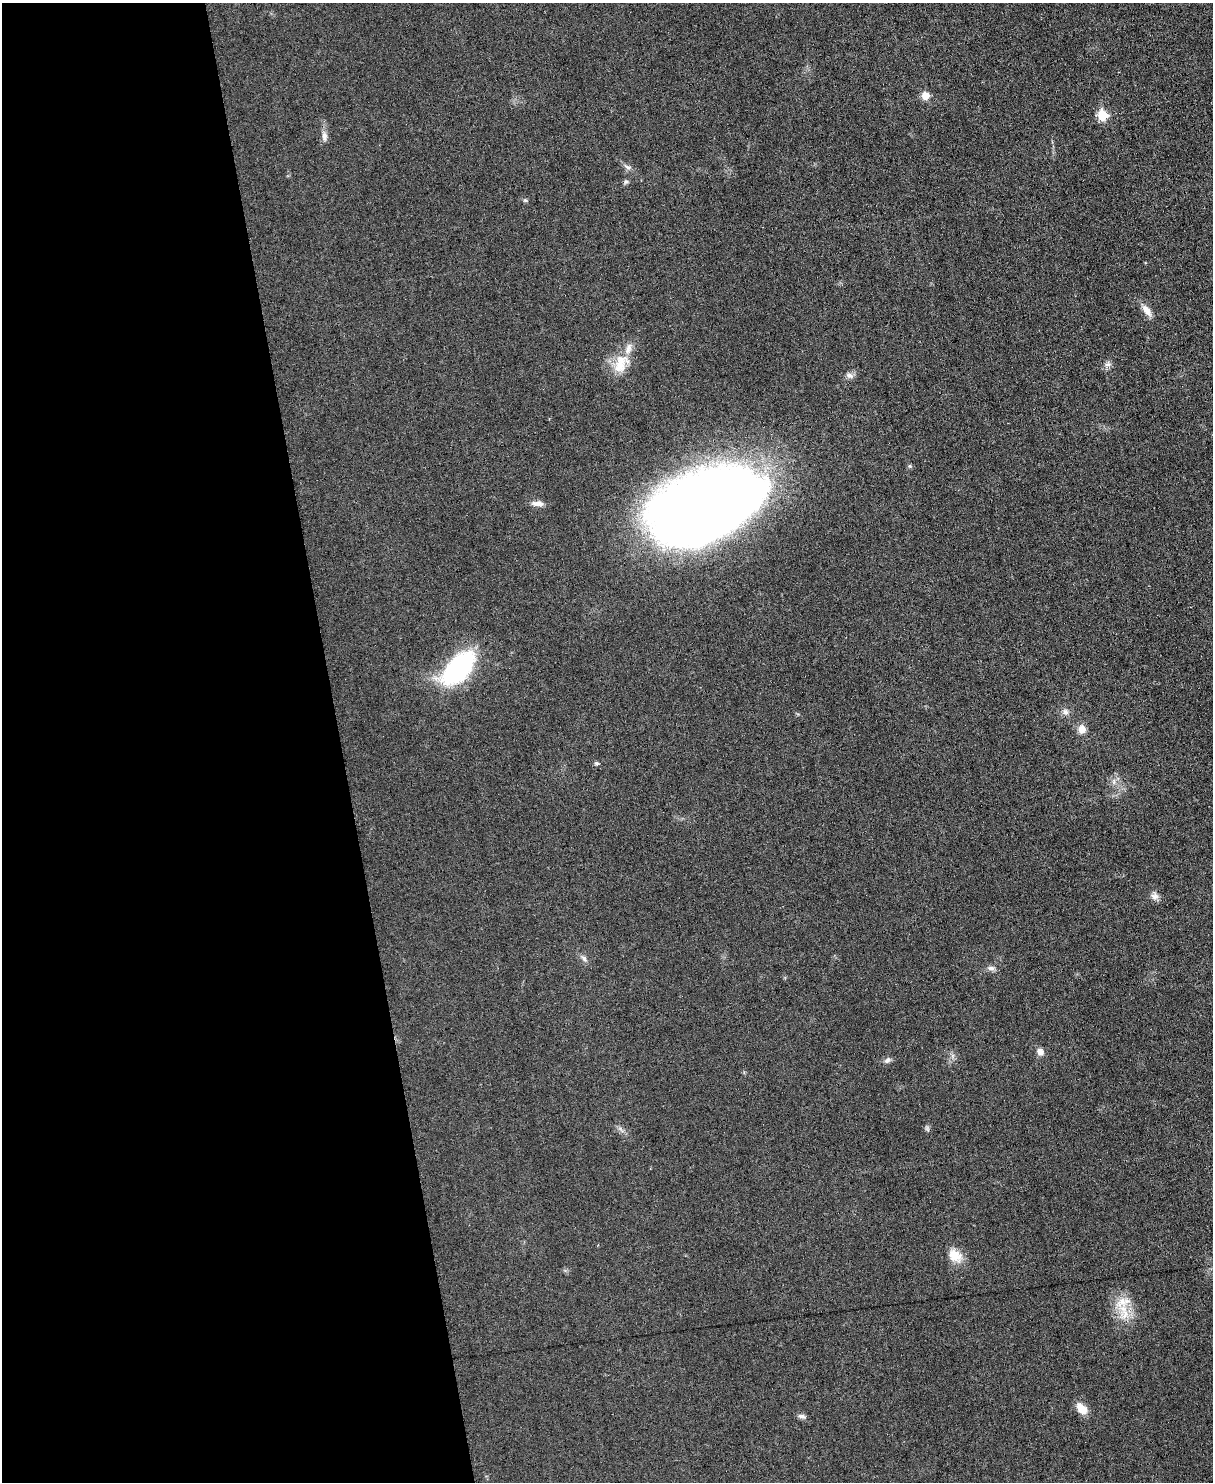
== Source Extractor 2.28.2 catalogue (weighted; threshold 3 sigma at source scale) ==
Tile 5 of 4 x 3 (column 1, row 2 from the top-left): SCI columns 1-1211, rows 1619-3098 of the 4847 x 4831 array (HDU 1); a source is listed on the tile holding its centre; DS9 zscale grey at full resolution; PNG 1215 x 1484 px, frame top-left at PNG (2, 3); no overlay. Shown black and unused: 28% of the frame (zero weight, under 3 of 6 exposures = <1% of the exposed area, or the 3 px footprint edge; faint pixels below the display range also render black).
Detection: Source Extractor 2.28.2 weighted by HDU 2 'WHT'; one run over the whole footprint, this tile lists its part. Background 0.0265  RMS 0.0038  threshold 0.0153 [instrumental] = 3 sigma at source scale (4.09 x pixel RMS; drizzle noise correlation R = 1.36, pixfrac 0.8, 0.05/0.05 arcsec/px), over >= 5 px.
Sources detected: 28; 2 inside a brighter listed object's ellipse — not listed separately; the other 26 listed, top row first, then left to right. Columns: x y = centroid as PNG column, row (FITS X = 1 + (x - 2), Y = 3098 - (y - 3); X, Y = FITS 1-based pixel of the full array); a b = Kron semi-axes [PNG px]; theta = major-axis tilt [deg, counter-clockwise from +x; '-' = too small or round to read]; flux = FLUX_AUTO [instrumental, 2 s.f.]
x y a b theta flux
925 95 6 6 - 5.3
1102 115 6 6 - 15
324 136 14 7 -86 1.9
627 167 11 6 -30 1.3
626 182 6 6 - 0.7
525 200 5 5 - 0.49
1147 310 17 8 -53 3
1108 364 9 6 13 1.2
620 366 29 16 41 8.3
849 376 10 7 -20 1.4
537 503 16 7 -2 2.1
706 505 99 57 24 450
458 668 33 18 47 61
1065 712 8 8 - 1.5
1082 729 10 9 - 2.8
596 763 6 5 - 0.57
1114 782 7 4 90 0.86
1155 896 10 9 - 1.7
584 959 10 5 -48 1.1
991 968 9 6 -1 1.3
1040 1052 8 7 - 2.2
887 1060 9 6 40 1.1
955 1255 20 15 -39 5.4
1122 1302 25 15 31 7
1082 1409 12 8 -46 5.4
802 1416 11 6 -15 1.2